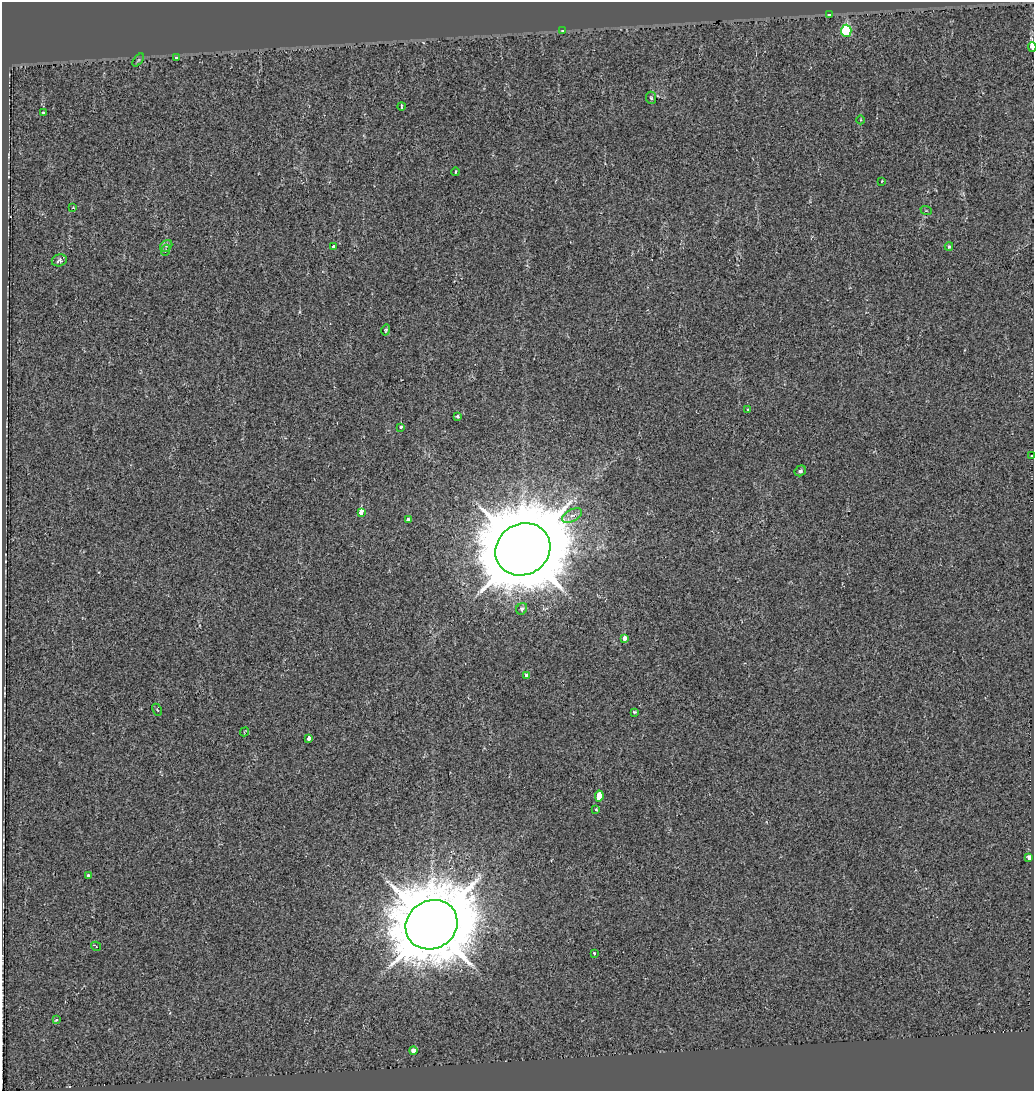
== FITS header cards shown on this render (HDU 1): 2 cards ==
NAXIS1  =                 1032
NAXIS2  =                 1089

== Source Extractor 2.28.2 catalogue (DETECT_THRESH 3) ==
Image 1032 x 1089 px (HDU 1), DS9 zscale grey, 1 PNG px = 1 image px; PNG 1036 x 1093 px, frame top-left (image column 1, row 1089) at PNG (2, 2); each listed source drawn as its Kron ellipse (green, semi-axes under 4 px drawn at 4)
Background 0.00108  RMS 0.009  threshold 0.0269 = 3 sigma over >= 5 px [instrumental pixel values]
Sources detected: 45; all 45 listed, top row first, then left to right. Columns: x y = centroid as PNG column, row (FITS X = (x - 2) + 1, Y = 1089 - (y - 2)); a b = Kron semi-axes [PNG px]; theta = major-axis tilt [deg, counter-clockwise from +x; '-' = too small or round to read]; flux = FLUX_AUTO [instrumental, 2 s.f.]
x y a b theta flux
830 14 3 3 - 14
562 31 3 3 - 2.6
846 31 6 5 - 56
1032 47 4 3 - 64
176 57 3 3 - 1.2
138 60 7 4 52 1
651 98 6 5 - 0.98
401 106 4 2 - 0.78
43 113 3 3 - 0.91
861 120 4 3 - 0.49
455 172 4 3 - 0.95
882 181 3 2 - 0.5
73 208 3 3 - 0.95
926 210 6 3 -19 0.65
166 246 7 5 43 1.6
333 247 4 3 - 2.6
949 247 4 3 - 0.81
166 250 5 3 - 0.59
59 260 7 6 - 2.2
386 330 5 4 - 0.9
747 409 4 2 - 0.51
458 416 3 3 - 9.1
401 427 3 3 - 7.2
1031 456 2 2 - 0.49
800 471 6 5 - 1.6
361 512 4 3 - 59
572 516 11 6 27 3.2
408 519 3 3 - 3.7
523 549 28 25 31 6100
522 609 6 5 - 1.7
624 638 4 4 - 6.9
526 676 4 3 - 4.5
157 710 6 4 -64 0.8
634 712 3 3 - 0.92
245 732 5 3 - 0.53
309 738 3 3 - 5.9
599 796 6 3 82 120
596 809 3 3 - 0.71
1029 857 4 3 - 17
88 876 4 3 - 1.4
432 925 27 24 31 5000
96 946 5 2 - 0.47
594 953 3 3 - 1.7
56 1020 4 3 - 0.95
413 1050 4 4 - 3.3
At the frame edge (FLAGS 8, measured only in part): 1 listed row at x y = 1032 47